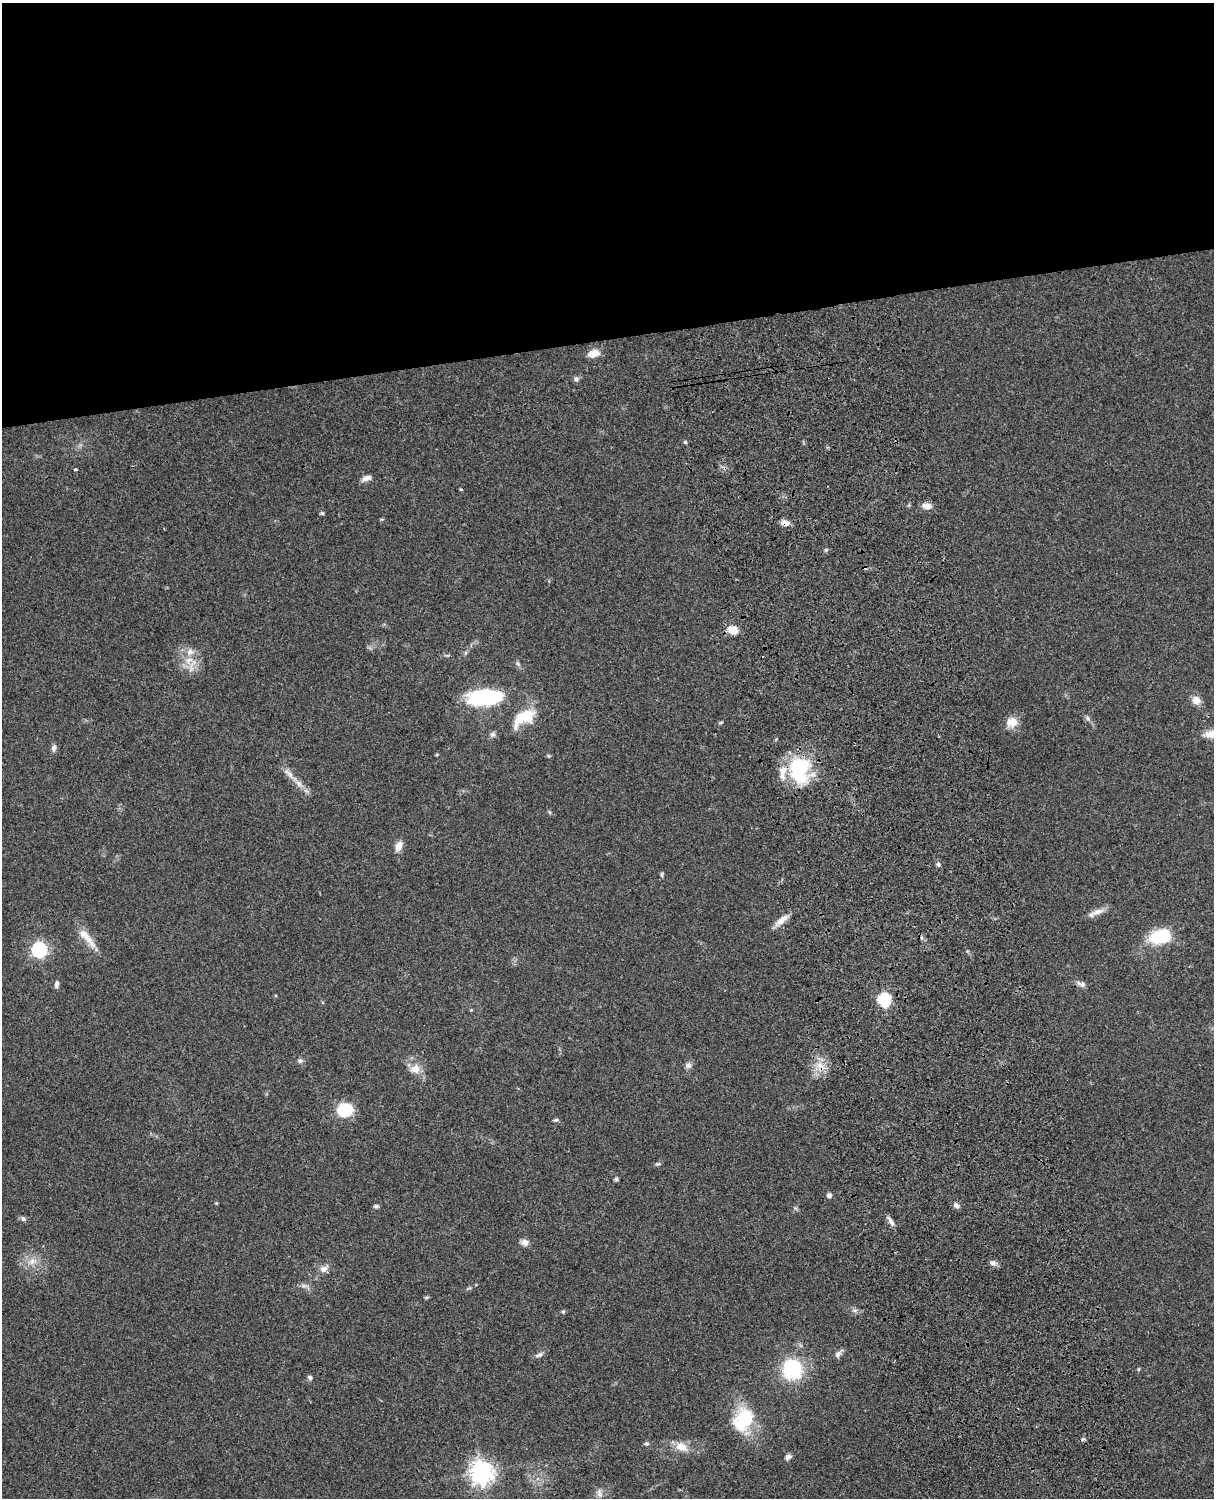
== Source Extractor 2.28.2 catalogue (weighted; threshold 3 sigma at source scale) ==
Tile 2 of 4 x 3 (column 2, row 1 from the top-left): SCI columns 1334-2545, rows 3269-4764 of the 5089 x 4927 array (HDU 1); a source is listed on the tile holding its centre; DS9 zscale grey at full resolution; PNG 1216 x 1500 px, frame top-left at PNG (2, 3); no overlay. Shown black and unused: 23% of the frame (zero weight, under 3 of 4 exposures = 6% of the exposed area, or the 3 px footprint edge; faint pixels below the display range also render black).
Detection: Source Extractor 2.28.2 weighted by HDU 2 'WHT'; one run over the whole footprint, this tile lists its part. Background 0.0798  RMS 0.0058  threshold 0.0262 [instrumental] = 3 sigma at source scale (4.5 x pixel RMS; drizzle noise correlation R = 1.50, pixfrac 1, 0.05/0.05 arcsec/px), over >= 5 px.
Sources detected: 75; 1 cosmic-ray / hot-pixel residue — not listed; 5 inside a brighter listed object's ellipse — not listed separately; the other 69 listed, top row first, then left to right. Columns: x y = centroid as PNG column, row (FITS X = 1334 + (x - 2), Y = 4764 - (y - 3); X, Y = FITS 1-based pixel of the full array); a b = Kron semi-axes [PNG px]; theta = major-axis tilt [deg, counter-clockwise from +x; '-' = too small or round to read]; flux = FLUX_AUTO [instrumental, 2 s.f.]
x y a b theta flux
593 353 11 7 16 7.7
576 379 8 6 85 1.5
685 442 4 4 - 0.69
76 469 3 3 - 1.2
366 478 13 6 17 3
461 489 5 3 - 0.48
927 506 10 6 -5 4.7
322 513 5 4 - 0.87
785 523 10 7 -11 3.4
826 550 5 4 - 0.8
733 630 8 7 - 10
189 660 12 9 24 5.9
518 664 8 4 -58 1.2
485 697 31 14 2 58
1196 700 11 10 - 4.5
525 716 27 14 25 17
1088 718 8 5 -56 1.4
721 722 6 4 17 0.7
1012 722 15 13 14 6.2
493 734 8 6 31 1.5
1213 734 24 11 1 10
54 748 8 7 - 2
437 755 4 3 - 0.64
799 770 33 25 89 41
289 774 19 6 -44 4
399 846 12 8 67 4.5
938 864 6 5 - 1.3
662 874 8 4 90 0.9
1097 912 20 7 16 4.4
781 920 21 7 40 5.3
1161 936 19 12 15 32
87 938 36 9 -50 8.4
39 950 6 6 - 130
57 984 10 5 89 1.9
1081 984 13 7 -17 2.3
884 1000 6 6 - 72
471 1010 4 3 - 0.49
300 1061 8 6 5 1.4
688 1065 9 8 - 2.1
415 1069 13 10 15 6.2
345 1110 13 11 7 24
556 1120 7 4 6 0.95
658 1164 7 4 13 0.92
616 1179 5 4 - 1.2
829 1195 6 5 - 2.1
956 1205 8 7 - 1.9
376 1206 7 4 -1 1.1
795 1208 6 4 -18 0.84
23 1219 7 6 - 1.4
891 1221 13 5 -56 2.6
525 1242 10 8 -19 2.9
32 1261 13 8 35 4.8
993 1263 9 6 3 2
324 1269 11 8 26 3.3
304 1286 7 4 -18 1.5
426 1297 6 4 1 0.73
855 1310 7 4 0 1.3
563 1312 5 4 - 0.95
838 1354 14 6 48 2.2
539 1355 12 6 22 1.9
793 1368 19 18 - 39
310 1377 7 5 -21 1.4
743 1419 26 19 62 30
1083 1439 6 4 18 0.87
647 1444 6 5 - 1.1
681 1447 18 12 -24 7
788 1457 8 6 30 2
482 1473 8 7 - 460
599 1493 13 7 -80 2.8
Overlapping masked pixels (flux is a lower limit): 2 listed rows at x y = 785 523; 884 1000
Isophote crosses this tile's border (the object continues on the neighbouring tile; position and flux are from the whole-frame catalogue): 1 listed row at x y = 1213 734